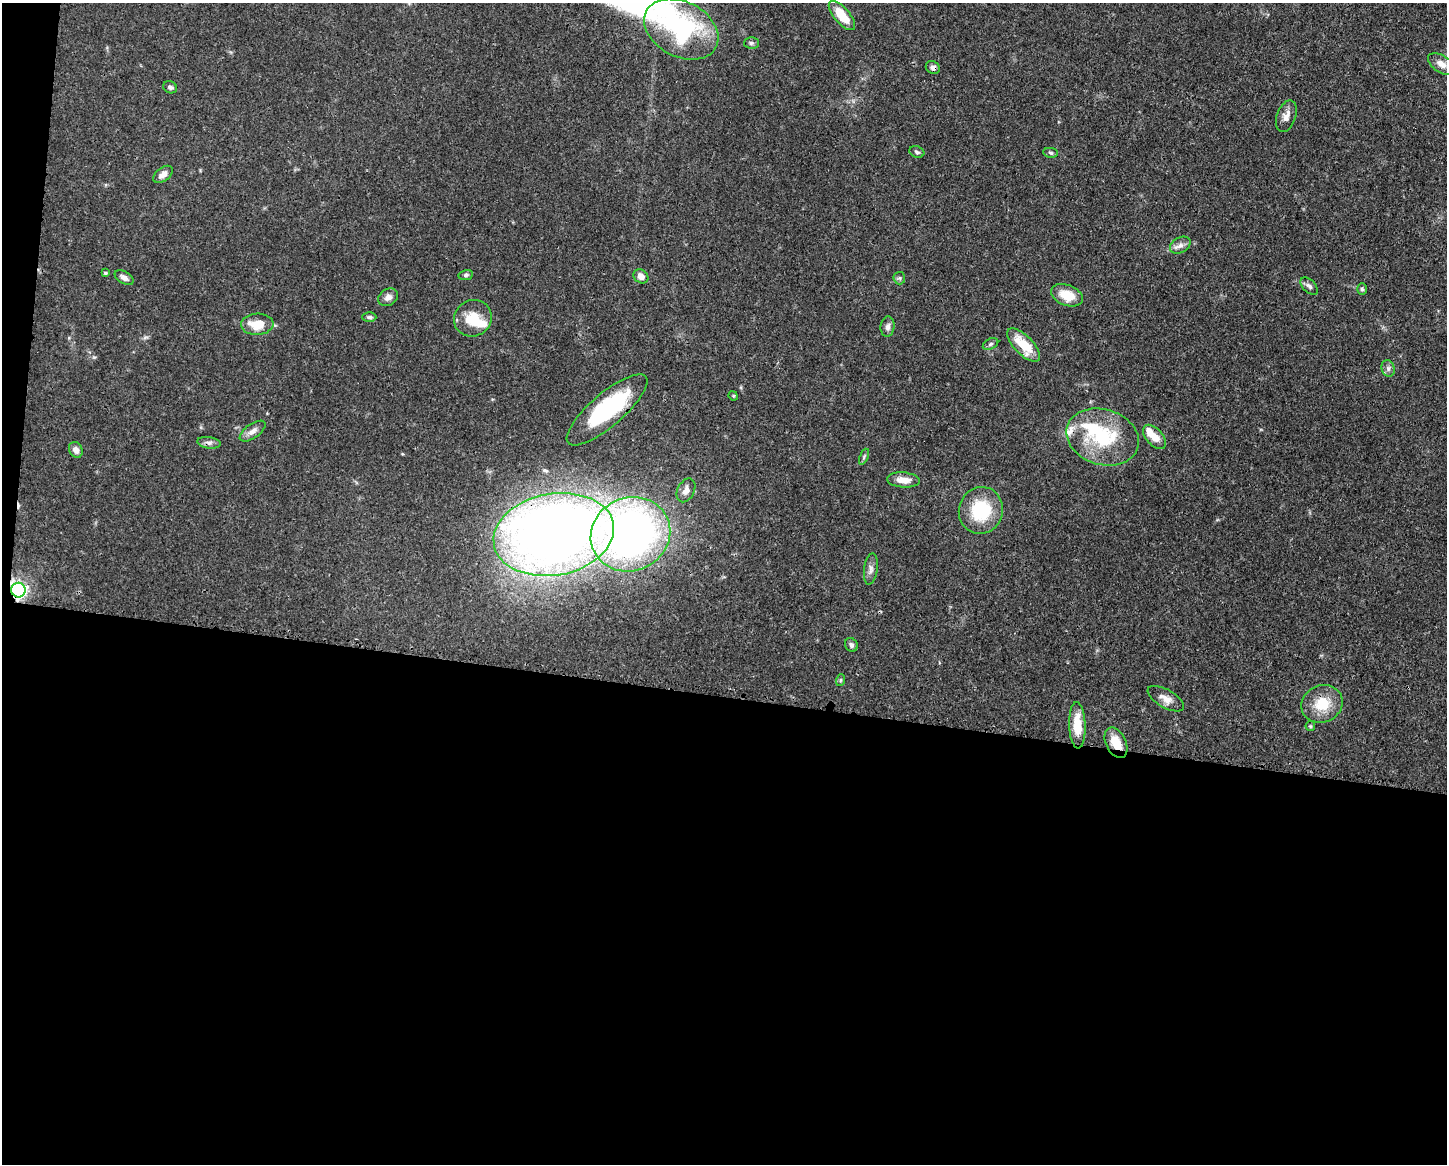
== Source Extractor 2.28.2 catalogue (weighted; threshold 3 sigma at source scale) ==
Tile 10 of 3 x 4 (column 1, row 4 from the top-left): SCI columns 113-1557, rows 7-1168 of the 4671 x 4660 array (HDU 1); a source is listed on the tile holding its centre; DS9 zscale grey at full resolution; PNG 1449 x 1166 px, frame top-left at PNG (2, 3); each listed source drawn as its Kron ellipse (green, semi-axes under 4 px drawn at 4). Shown black and unused: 41% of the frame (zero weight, under 3 of 4 exposures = <1% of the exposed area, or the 3 px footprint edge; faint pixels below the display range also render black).
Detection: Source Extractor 2.28.2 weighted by HDU 2 'WHT'; one run over the whole footprint, this tile lists its part. Background 0.0415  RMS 0.0027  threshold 0.0123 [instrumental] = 3 sigma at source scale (4.5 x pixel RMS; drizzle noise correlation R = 1.50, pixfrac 1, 0.05/0.05 arcsec/px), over >= 5 px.
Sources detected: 57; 2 inside a brighter object's white glare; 1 cosmic-ray / hot-pixel residue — neither listed nor drawn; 5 inside a brighter listed object's ellipse — not listed separately; the other 49 listed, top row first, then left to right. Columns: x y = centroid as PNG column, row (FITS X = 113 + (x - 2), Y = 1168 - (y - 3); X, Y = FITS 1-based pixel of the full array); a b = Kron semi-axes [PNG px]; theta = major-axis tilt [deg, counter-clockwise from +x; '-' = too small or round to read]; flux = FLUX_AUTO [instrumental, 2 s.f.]
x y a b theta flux
842 16 18 7 -50 6.6
681 29 39 27 -28 34
751 43 7 6 - 0.67
1441 64 15 8 -33 2.1
933 67 7 6 - 1.1
170 87 7 6 - 0.79
1286 116 16 9 71 2.1
917 152 8 5 -21 0.65
1051 153 7 4 -8 0.46
163 174 11 6 37 1.8
1180 245 11 7 30 1.4
105 273 4 3 - 0.37
466 275 7 5 10 0.56
641 276 8 6 -38 1.7
124 278 10 6 -30 1.2
899 278 6 6 - 0.52
1309 286 11 6 -44 0.95
1362 289 5 5 - 0.52
1067 295 16 10 -21 5.6
388 297 10 8 34 1.4
369 317 7 4 0 0.55
473 318 19 18 - 6.9
257 324 16 10 3 6.1
888 327 10 7 84 1.1
991 344 8 5 28 0.58
1024 345 21 9 -46 7.7
1388 368 8 6 -75 0.94
733 396 5 4 - 0.33
607 410 51 16 41 28
253 431 15 7 35 1.7
1103 437 37 27 -17 20
1154 437 14 8 -48 3.8
209 443 12 5 -8 1
76 450 8 6 -63 1.6
864 457 8 4 68 0.51
903 480 16 7 -5 3.1
686 490 12 8 63 1.9
981 510 23 22 - 15
630 534 40 36 26 150
554 535 61 41 10 350
871 569 16 6 83 1.4
18 590 7 7 - 74
851 645 7 6 - 0.79
841 680 6 4 71 0.35
1166 699 20 9 -30 2.6
1322 704 21 18 24 7.7
1077 725 23 8 -88 6.2
1310 726 5 5 - 0.36
1116 743 16 10 -64 5.2
Overlapping masked pixels (flux is a lower limit): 7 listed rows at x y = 933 67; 607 410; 209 443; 630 534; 554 535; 18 590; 1116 743